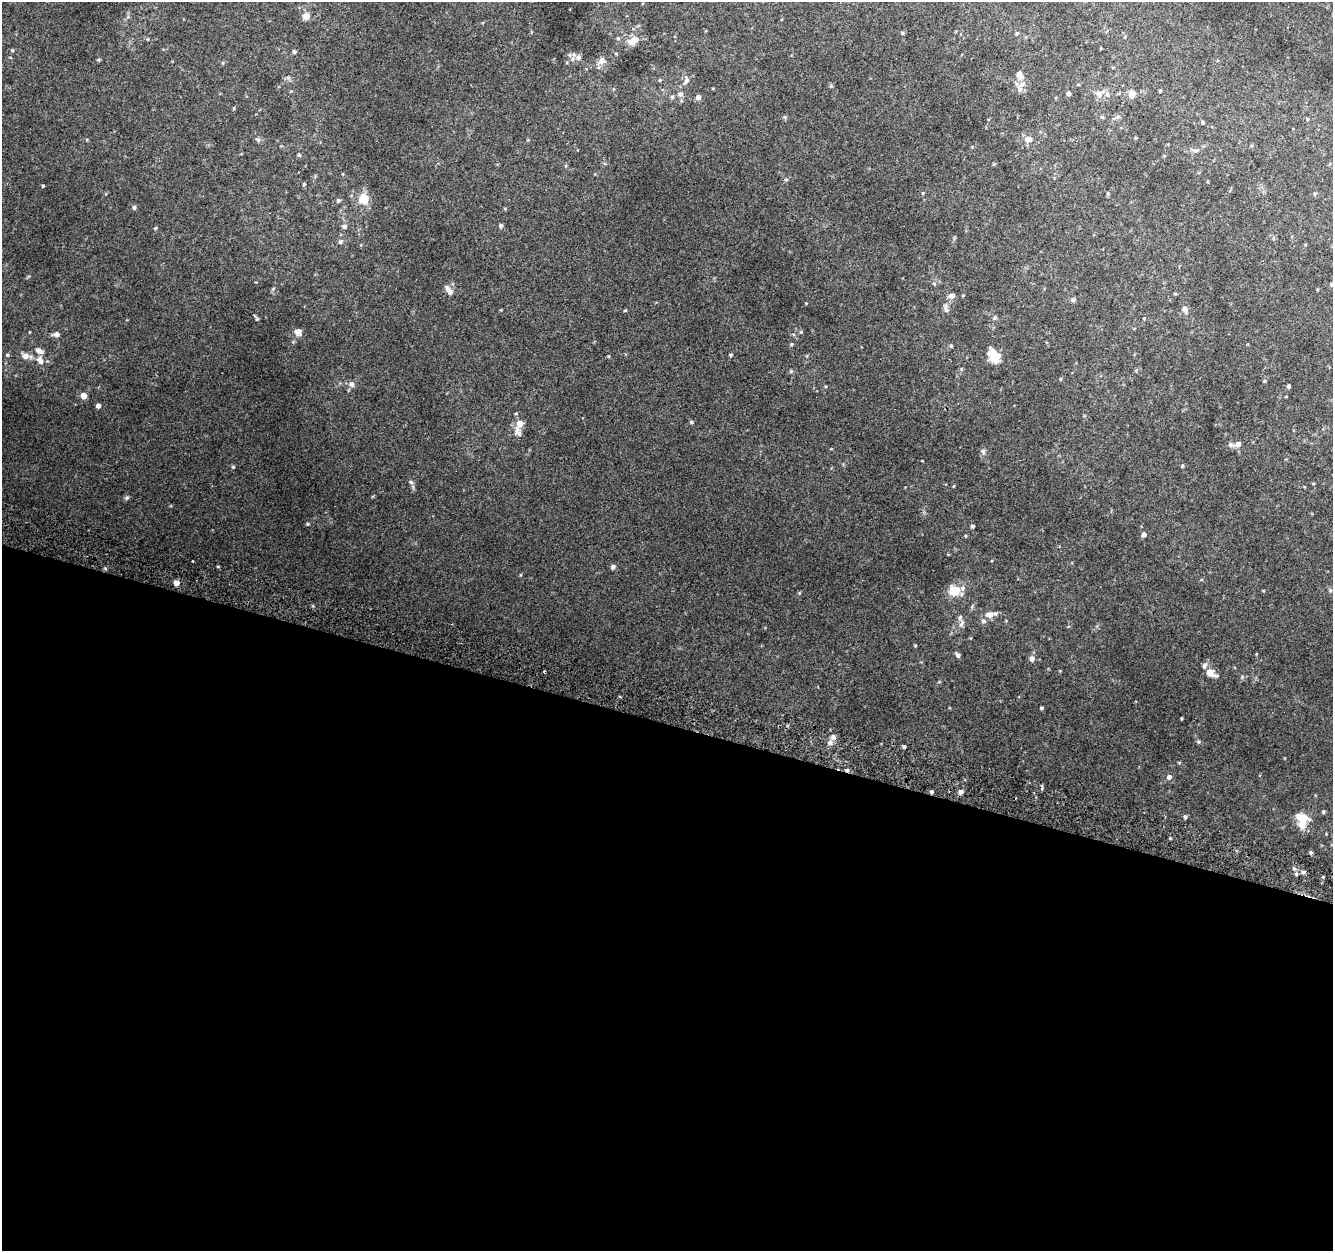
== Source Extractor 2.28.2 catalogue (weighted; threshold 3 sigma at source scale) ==
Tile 14 of 4 x 4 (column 2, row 4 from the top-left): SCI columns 1365-2695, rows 329-1577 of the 5374 x 5589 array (HDU 1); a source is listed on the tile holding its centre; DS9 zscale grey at full resolution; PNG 1335 x 1253 px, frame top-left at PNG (2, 2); no overlay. Shown black and unused: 42% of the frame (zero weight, under 2 of 3 exposures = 2% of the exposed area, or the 3 px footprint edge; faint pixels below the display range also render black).
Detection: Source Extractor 2.28.2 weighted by HDU 2 'WHT'; one run over the whole footprint, this tile lists its part. Background 0.0855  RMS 0.011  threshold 0.0512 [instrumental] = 3 sigma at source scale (4.5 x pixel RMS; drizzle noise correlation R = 1.50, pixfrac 1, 0.0396/0.0396 arcsec/px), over >= 5 px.
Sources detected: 138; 1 inside a brighter object's white glare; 2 cosmic-ray / hot-pixel residue — not listed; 10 inside a brighter listed object's ellipse — not listed separately; the other 125 listed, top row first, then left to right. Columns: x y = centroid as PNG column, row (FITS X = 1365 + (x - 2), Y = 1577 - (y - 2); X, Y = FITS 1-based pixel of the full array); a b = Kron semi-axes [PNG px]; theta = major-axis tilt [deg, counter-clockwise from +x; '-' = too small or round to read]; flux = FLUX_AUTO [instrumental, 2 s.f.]
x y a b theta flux
306 16 9 8 - 7.6
902 33 5 4 - 1.3
1017 33 5 4 - 1.4
1125 37 5 3 - 0.89
618 38 5 4 - 1.5
148 39 5 3 - 0.88
632 41 16 9 24 12
1101 48 4 2 - 0.85
12 50 5 5 - 1.5
294 52 5 4 - 2
578 57 8 7 - 5.2
98 60 6 3 19 1.3
601 61 15 9 33 7.4
1020 75 15 9 -66 7.9
288 78 7 4 0 2.1
660 80 4 4 - 1.1
686 80 10 7 77 4.6
1020 89 9 7 89 4.6
1160 91 4 2 - 1.3
680 94 7 7 - 3.3
1068 94 4 4 - 4
1099 94 9 7 31 9
1131 94 9 6 -80 8.5
1107 95 7 5 -69 2.9
672 97 5 5 - 1.8
698 97 5 5 - 4.3
1102 117 5 5 - 1.6
1117 117 11 5 22 2.9
1307 119 4 4 - 1.2
1203 122 5 4 - 1.3
1136 138 4 3 - 1.1
1028 139 11 8 5 7.9
258 140 8 5 -42 2.4
1196 150 10 6 15 4.1
299 155 5 4 - 1.6
1164 156 5 3 - 0.98
786 180 5 3 - 1.3
304 184 4 4 - 1.2
43 186 4 3 - 1
923 193 4 4 - 1.2
1108 193 5 4 - 1.3
1315 194 5 4 - 1.6
363 199 13 11 60 20
338 200 6 5 - 2.3
134 208 6 4 89 2.1
344 226 6 6 - 3.6
501 226 5 4 - 2.8
155 228 5 3 - 1.3
1273 238 6 4 90 1.5
340 242 6 6 - 3
1332 284 5 4 - 1.9
447 288 9 7 -46 4.5
952 296 6 6 - 6.5
1073 300 7 6 - 2.6
945 306 10 6 64 3.7
1185 309 8 6 -63 5.6
625 310 4 4 - 1.2
256 318 7 3 -57 1.8
995 318 6 5 - 1.9
1144 318 5 3 - 0.87
298 332 9 9 - 6
801 332 5 5 - 1.4
56 334 9 5 2 4.5
791 344 5 4 - 1.4
951 346 5 4 - 1.6
7 355 5 4 - 1.5
730 355 4 4 - 1.3
26 356 12 7 -14 8.7
608 356 4 4 - 1.1
995 359 11 8 -12 12
40 360 12 8 -70 7.8
961 369 6 4 90 1.3
791 371 5 5 - 1.4
1060 379 5 3 - 1
1264 381 5 4 - 1.3
351 384 8 7 - 4.2
1288 386 4 3 - 2.3
83 396 6 6 - 7.8
1286 396 4 2 - 0.73
98 406 5 4 - 3.8
516 414 5 3 - 1.1
691 422 5 4 - 1.6
520 424 7 6 - 11
518 432 15 9 -70 7.4
1230 444 8 6 -32 2.9
1238 444 7 6 - 6.1
983 451 7 6 - 3.1
1182 466 5 4 - 1.4
233 467 5 4 - 1.5
411 482 7 5 -23 2.2
1313 483 5 3 - 0.94
127 498 7 5 34 2.1
307 524 5 4 - 1.3
972 526 5 4 - 1.4
1144 534 6 6 - 2.9
966 536 5 3 - 0.94
613 567 6 5 - 3.3
176 583 5 5 - 7.1
1330 590 6 5 - 1.7
954 591 10 8 2 28
989 614 13 8 7 7.9
962 623 13 6 69 4.9
915 646 4 4 - 1.1
958 655 6 4 -46 2.8
1032 658 6 6 - 5
1211 673 16 9 -30 11
1041 708 3 3 - 1.5
1182 719 4 2 - 1
1198 742 6 5 - 1.8
830 743 7 7 - 5
904 747 4 3 - 2
1179 763 5 3 - 1
847 770 5 5 - 1.9
1169 777 6 6 - 4
931 792 5 4 - 2
961 792 5 5 - 4.8
1323 812 5 4 - 1.6
1185 817 6 4 77 1.7
1304 818 10 8 -20 18
1170 838 4 4 - 0.99
1311 853 5 4 - 2.1
1294 868 6 5 - 2.3
1303 872 6 5 - 3
1296 874 5 4 - 1.8
1323 877 4 3 - 1.1
Overlapping masked pixels (flux is a lower limit): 2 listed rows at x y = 847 770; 931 792
Isophote crosses this tile's border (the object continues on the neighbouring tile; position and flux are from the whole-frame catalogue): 1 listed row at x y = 1332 284
Unlisted compact peaks at least as high as the median listed source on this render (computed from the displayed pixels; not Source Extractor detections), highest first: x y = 799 593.